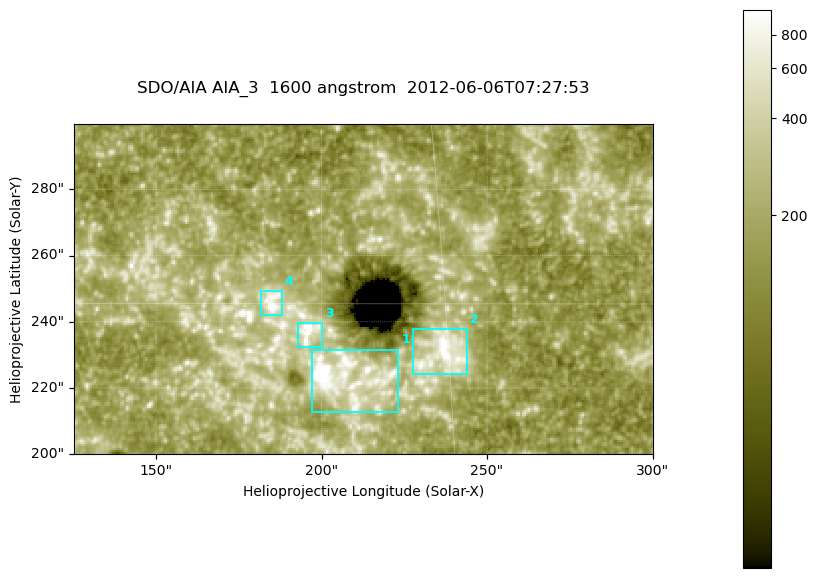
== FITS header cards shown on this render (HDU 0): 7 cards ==
TELESCOP= 'SDO/AIA '
INSTRUME= 'AIA_3   '
WAVELNTH=                 1600
WAVEUNIT= 'angstrom'
DATE-OBS= '2012-06-06T07:27:53.12'
CTYPE1  = 'HPLN-TAN'
CTYPE2  = 'HPLT-TAN'

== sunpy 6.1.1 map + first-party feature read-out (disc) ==
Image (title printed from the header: SDO/AIA AIA_3  1600 angstrom  2012-06-06T07:27:53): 287 x 164 px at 0.609 arcsec/px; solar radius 946 arcsec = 1552 px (partial field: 0.6% of the solar disc is inside the frame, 100% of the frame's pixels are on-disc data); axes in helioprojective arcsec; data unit not stated in the header (colour bar unlabelled)
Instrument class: DISC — disc imager (sunpy class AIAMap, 1600 A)
Bright regions (active regions / flare kernels): reference = the on-disc median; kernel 3 px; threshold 5 sigma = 338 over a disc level ~184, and >= 1.15x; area >= 47 px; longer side >= 3 px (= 1.8 arcsec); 4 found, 4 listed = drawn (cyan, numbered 1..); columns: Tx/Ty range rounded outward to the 2 arcsec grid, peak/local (2 s.f.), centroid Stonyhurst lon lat
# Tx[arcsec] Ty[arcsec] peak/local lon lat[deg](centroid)
1 196..224 212..232 18 +13 +14
2 226..244 224..238 7.7 +15 +14
3 192..200 232..240 7.2 +12 +14
4 182..188 242..250 6.8 +12 +15